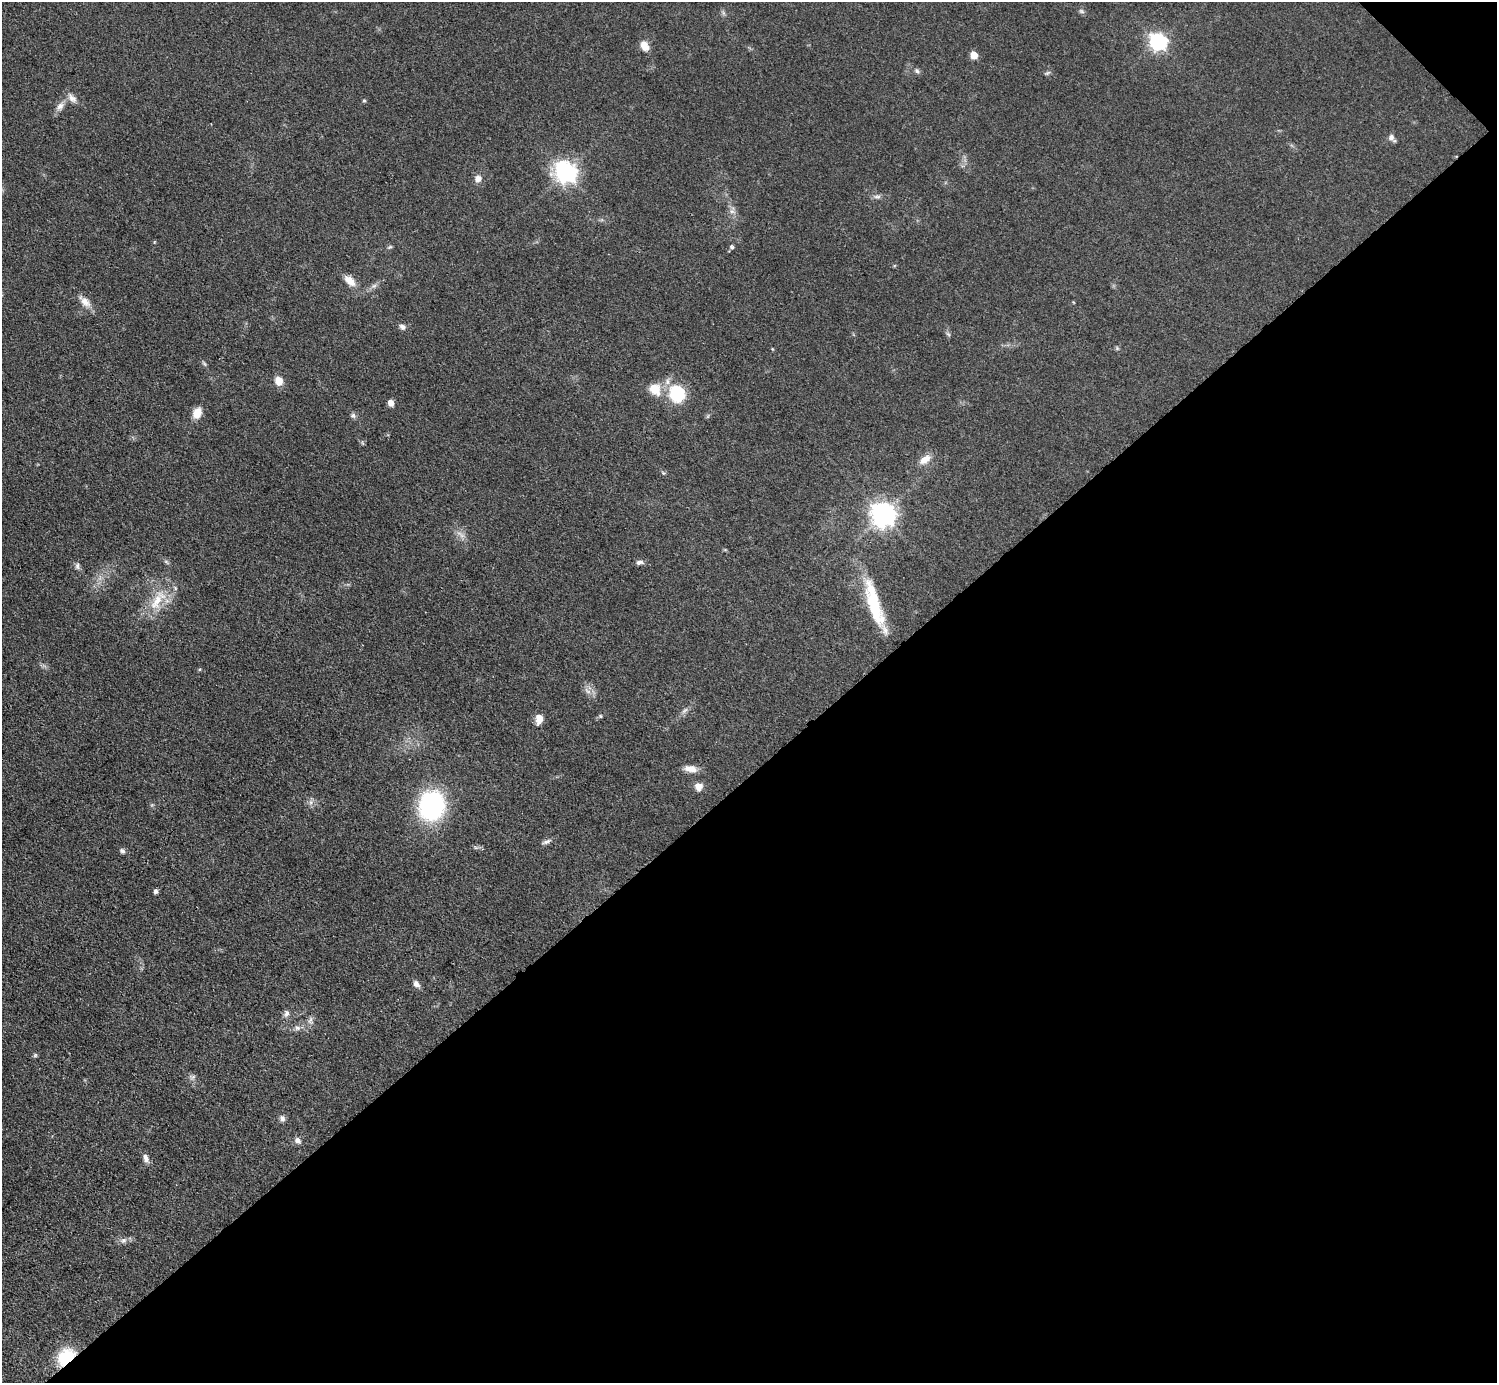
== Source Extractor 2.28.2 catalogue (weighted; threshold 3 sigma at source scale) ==
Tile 12 of 4 x 4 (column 4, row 3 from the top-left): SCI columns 4489-5983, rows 1684-3064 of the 5984 x 5984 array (HDU 1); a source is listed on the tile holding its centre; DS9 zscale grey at full resolution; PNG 1499 x 1385 px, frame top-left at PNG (2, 2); no overlay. Shown black and unused: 44% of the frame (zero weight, under 3 of 4 exposures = <1% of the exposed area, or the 3 px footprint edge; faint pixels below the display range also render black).
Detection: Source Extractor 2.28.2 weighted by HDU 2 'WHT'; one run over the whole footprint, this tile lists its part. Background 0.0797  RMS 0.0063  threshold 0.0285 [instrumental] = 3 sigma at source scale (4.5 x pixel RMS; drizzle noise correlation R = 1.50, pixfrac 1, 0.05/0.05 arcsec/px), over >= 5 px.
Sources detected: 60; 1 too faint to see at this stretch — not listed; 1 inside a brighter listed object's ellipse — not listed separately; the other 58 listed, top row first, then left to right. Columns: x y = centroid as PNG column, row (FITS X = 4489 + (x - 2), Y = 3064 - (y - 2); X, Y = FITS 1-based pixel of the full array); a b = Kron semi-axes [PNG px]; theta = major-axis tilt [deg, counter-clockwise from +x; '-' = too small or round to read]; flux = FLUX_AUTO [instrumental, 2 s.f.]
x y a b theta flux
1081 11 9 4 -35 1.3
1157 42 8 8 - 130
644 46 13 9 -63 5.6
974 55 7 6 - 7.1
917 71 7 5 -61 1.4
1047 73 9 3 33 1
72 98 15 8 -46 4
364 101 5 4 - 0.77
60 106 13 9 53 3.9
1391 137 8 8 - 2.6
565 172 9 8 - 290
478 179 8 8 - 3.9
877 197 12 4 0 1.9
732 210 13 6 77 3
390 247 7 5 20 1
732 247 6 4 -17 1.2
350 280 15 8 -43 7
85 302 20 9 -45 6
402 327 8 7 - 2.2
948 334 7 4 -45 1.1
1117 348 6 4 -47 0.95
204 363 9 4 -49 1.1
279 381 11 9 -65 6
655 389 18 15 -47 11
677 394 22 19 -69 27
391 403 5 5 - 5.4
197 413 12 8 69 8
353 415 7 6 - 1.6
925 459 17 9 34 6.4
663 473 6 4 -44 0.89
883 515 10 9 - 380
166 562 9 3 -45 1.1
639 562 10 5 4 2.2
77 566 9 5 83 1.8
157 600 36 14 58 20
874 606 65 15 -71 38
587 691 12 5 -42 2.9
685 710 12 5 45 2.2
600 716 6 4 -25 0.84
539 719 10 7 82 6.6
691 769 17 8 -10 5.5
699 786 9 8 - 5
311 802 7 6 - 2.1
431 805 24 21 75 99
547 842 15 4 24 2.2
122 851 6 5 - 1.7
156 891 5 4 - 1.7
416 984 9 7 -51 3
286 1013 10 7 79 2.5
310 1020 12 7 -88 2.6
297 1028 9 7 -11 2.5
35 1055 6 5 - 0.98
192 1077 10 6 -1 2
282 1119 8 7 - 2.2
298 1140 9 7 -41 2.6
146 1158 11 7 -72 3.5
124 1240 9 7 44 2.4
66 1357 18 13 47 29
Overlapping masked pixels (flux is a lower limit): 1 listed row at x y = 66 1357